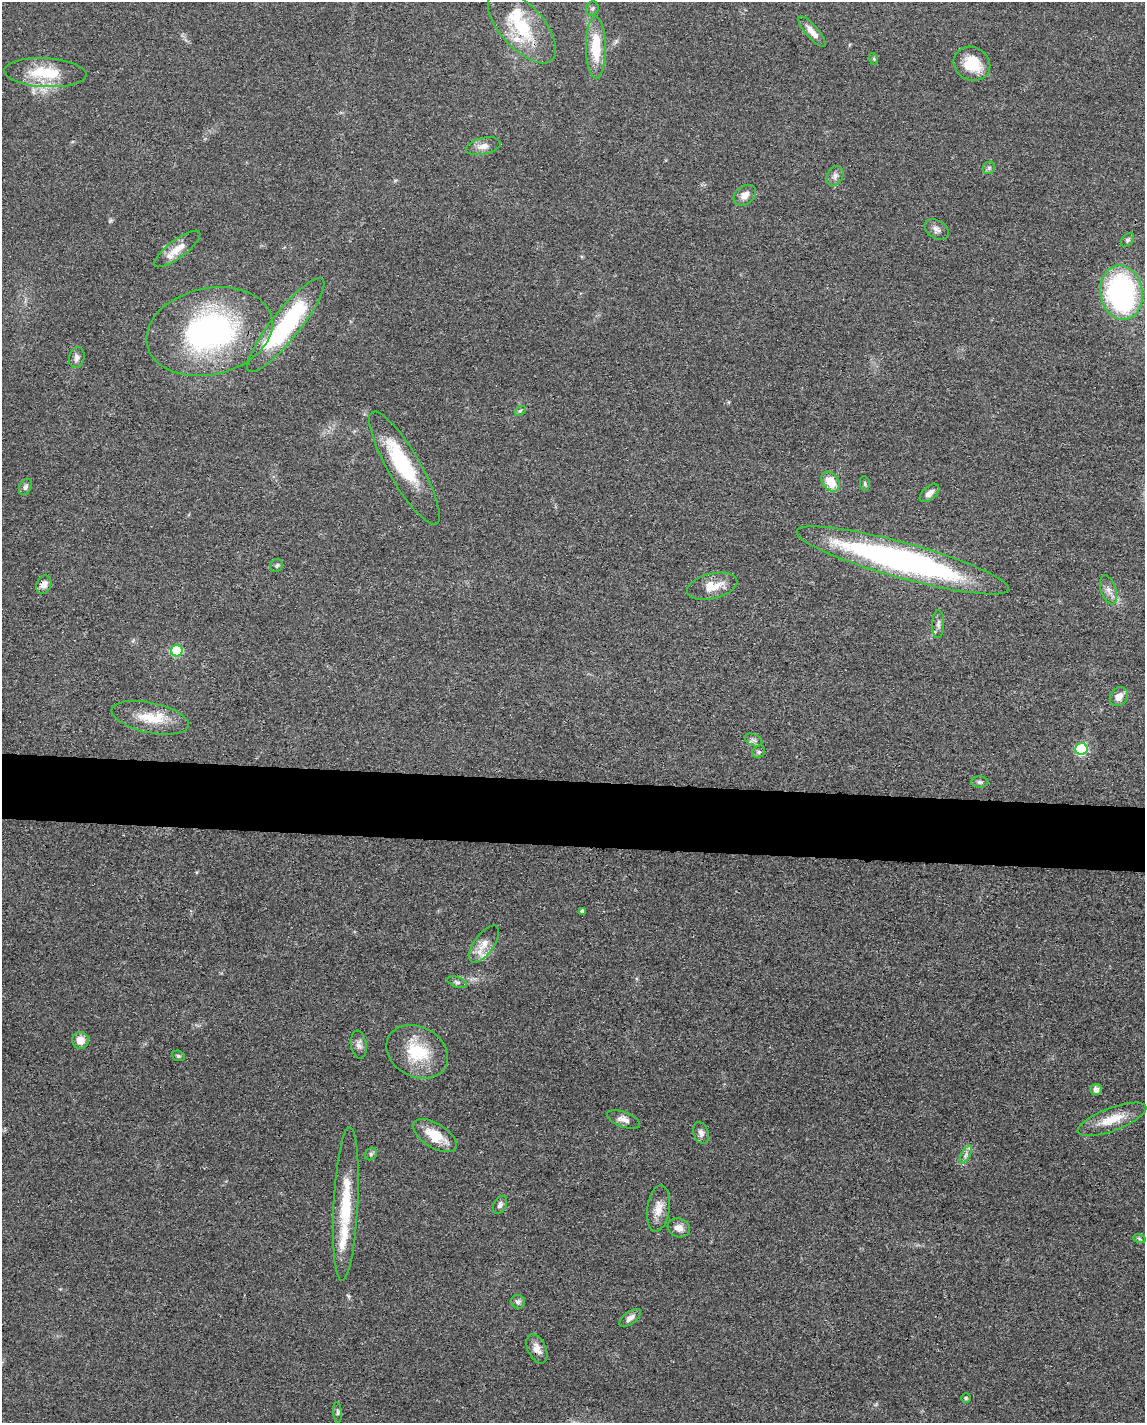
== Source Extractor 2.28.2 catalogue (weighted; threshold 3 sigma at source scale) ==
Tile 7 of 4 x 3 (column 3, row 2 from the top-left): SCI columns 2289-3431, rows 1645-3065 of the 4577 x 4600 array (HDU 1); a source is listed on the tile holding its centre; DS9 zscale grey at full resolution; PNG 1147 x 1425 px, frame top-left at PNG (2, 2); each listed source drawn as its Kron ellipse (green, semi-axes under 4 px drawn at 4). Shown black and unused: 5% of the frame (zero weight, under 3 of 4 exposures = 1% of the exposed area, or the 3 px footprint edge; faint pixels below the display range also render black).
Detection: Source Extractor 2.28.2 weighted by HDU 2 'WHT'; one run over the whole footprint, this tile lists its part. Background 0.049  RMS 0.0063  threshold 0.0284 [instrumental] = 3 sigma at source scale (4.5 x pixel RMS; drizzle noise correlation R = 1.50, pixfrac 1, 0.05/0.05 arcsec/px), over >= 5 px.
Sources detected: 68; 1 inside a brighter object's white glare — neither listed nor drawn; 6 inside a brighter listed object's ellipse — not listed separately; the other 61 listed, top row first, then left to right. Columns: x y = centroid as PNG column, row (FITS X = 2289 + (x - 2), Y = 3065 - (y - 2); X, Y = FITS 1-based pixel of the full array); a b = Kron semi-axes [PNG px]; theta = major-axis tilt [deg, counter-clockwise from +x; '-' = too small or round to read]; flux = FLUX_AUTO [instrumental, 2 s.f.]
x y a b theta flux
592 8 7 6 - 1.4
522 26 45 21 -48 35
812 32 19 6 -49 5.6
596 47 31 10 -89 23
874 59 6 3 -72 0.71
972 64 19 16 -28 19
45 73 41 14 -3 26
483 146 17 8 13 5
989 168 7 5 46 1.4
835 176 10 8 62 2.7
745 195 12 9 37 5.2
937 229 13 9 -33 3.3
1128 240 8 5 50 1.3
177 249 28 9 37 9.7
1122 293 27 21 -79 130
286 325 59 14 51 74
209 331 64 43 13 150
77 358 10 7 77 2.8
520 411 6 4 42 1
405 468 64 16 -60 43
830 482 11 8 -52 12
865 484 7 5 -84 1.1
25 487 8 6 63 1.7
929 493 11 6 40 3.8
903 560 110 18 -15 210
277 565 7 6 - 1.4
44 585 9 7 65 4.4
712 586 25 12 13 12
1109 590 15 7 -72 3.9
938 624 14 6 87 2.7
177 651 6 5 - 43
1119 697 10 8 53 5.5
150 718 39 15 -12 18
753 740 9 6 -26 1.8
1081 749 6 6 - 57
759 752 7 5 41 1.4
980 782 8 5 -1 1.5
582 911 4 4 - 1.5
484 944 21 10 55 7.2
457 982 10 5 -19 1.7
80 1040 8 8 - 6.7
359 1045 14 7 -81 3.2
417 1052 32 25 -29 29
178 1056 7 5 -21 1.1
1096 1090 6 5 - 3.1
624 1119 17 7 -20 4
1112 1119 36 11 20 14
701 1133 11 7 -71 2.7
435 1136 24 12 -32 15
371 1154 7 5 49 1.3
966 1155 10 4 59 2
346 1204 77 12 87 34
500 1205 9 6 63 2
658 1208 23 11 82 7.7
679 1228 11 9 -20 4.6
1139 1238 6 4 -20 1
518 1302 7 6 - 2.2
630 1318 12 6 36 3.2
537 1349 15 9 -65 5.4
966 1398 5 5 - 0.93
337 1412 10 4 -86 1.3
Overlapping masked pixels (flux is a lower limit): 2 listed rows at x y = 44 585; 537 1349